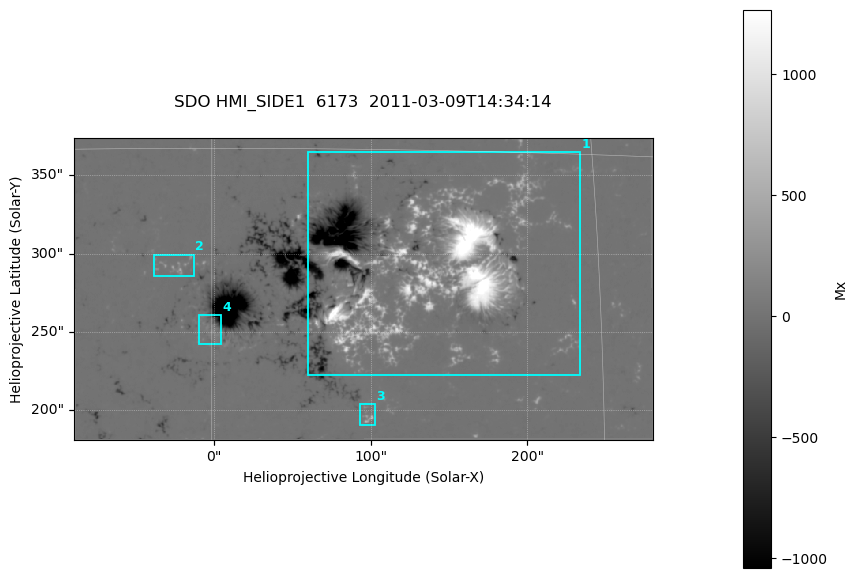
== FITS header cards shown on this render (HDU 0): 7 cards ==
TELESCOP= 'SDO     '           /
INSTRUME= 'HMI_SIDE1'          /
WAVELNTH=              6173.00 /
DATE-OBS= '2011-03-09T14:34:14.900' /
CTYPE1  = 'HPLN-TAN'           /
CTYPE2  = 'HPLT-TAN'           /
BUNIT   = 'Mx      '           /

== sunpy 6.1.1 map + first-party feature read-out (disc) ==
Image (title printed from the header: SDO HMI_SIDE1  6173  2011-03-09T14:34:14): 733 x 383 px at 0.504 arcsec/px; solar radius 967 arcsec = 1917 px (partial field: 2.4% of the solar disc is inside the frame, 99% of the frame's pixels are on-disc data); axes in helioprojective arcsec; data unit Mx (BUNIT, on the colour bar)
Orientation: file roll -179.9 deg (from PC/CROTA): ROTATED to solar-north-up (sunpy Map.rotate, bilinear) for analysis and display; everything below refers to the rotated frame; the empty margins the rotation leaves inside the frame are drawn grey
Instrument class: DISC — disc imager (sunpy class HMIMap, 6173 A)
Bright regions (active regions / flare kernels): reference = the on-disc median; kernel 7 px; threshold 5 sigma = 49 Mx over a disc level ~-0.095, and >= 1.15x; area >= 280 px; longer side >= 5 px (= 2.5 arcsec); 4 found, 4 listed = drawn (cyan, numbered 1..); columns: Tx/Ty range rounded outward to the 2 arcsec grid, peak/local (2 s.f.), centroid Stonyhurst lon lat
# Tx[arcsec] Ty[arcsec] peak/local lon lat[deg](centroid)
1 58..234 222..366 -17633 +9 +10
2 -40..-12 286..300 -2587 -1 +10
3 92..104 190..204 -2977 +6 +4
4 -10..6 242..262 -1030 +0 +8